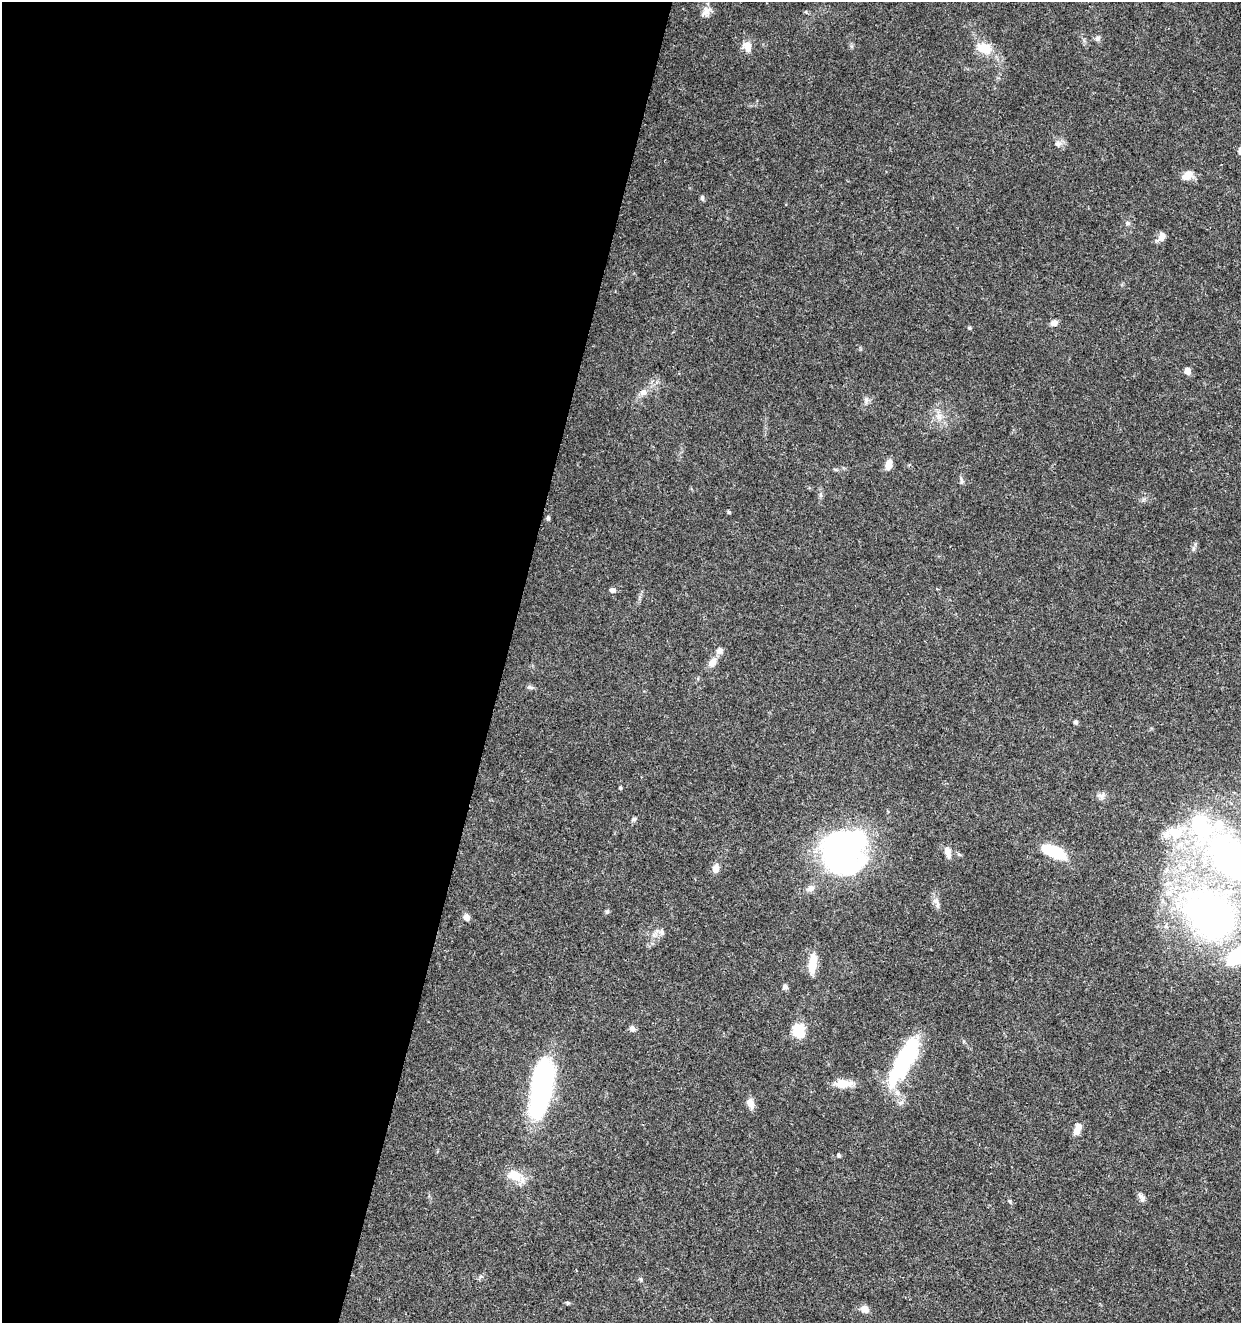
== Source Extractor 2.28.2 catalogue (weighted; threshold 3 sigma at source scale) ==
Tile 5 of 4 x 4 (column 1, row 2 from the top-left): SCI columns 283-1521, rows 2645-3965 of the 5462 x 5297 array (HDU 1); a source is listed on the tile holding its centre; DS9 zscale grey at full resolution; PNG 1243 x 1325 px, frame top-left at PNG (2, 2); no overlay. Shown black and unused: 41% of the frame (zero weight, under 3 of 5 exposures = <1% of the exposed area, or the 3 px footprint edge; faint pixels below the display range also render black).
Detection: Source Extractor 2.28.2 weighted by HDU 2 'WHT'; one run over the whole footprint, this tile lists its part. Background 0.0333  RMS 0.0025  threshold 0.0112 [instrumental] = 3 sigma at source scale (4.5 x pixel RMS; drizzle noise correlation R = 1.50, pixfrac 1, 0.0396/0.0396 arcsec/px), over >= 5 px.
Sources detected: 64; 2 inside a brighter object's white glare — not listed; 5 inside a brighter listed object's ellipse — not listed separately; the other 57 listed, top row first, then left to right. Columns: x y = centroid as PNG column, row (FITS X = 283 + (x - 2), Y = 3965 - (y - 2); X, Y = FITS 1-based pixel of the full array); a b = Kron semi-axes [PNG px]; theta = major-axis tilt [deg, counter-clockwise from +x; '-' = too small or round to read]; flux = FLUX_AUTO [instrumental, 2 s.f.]
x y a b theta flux
706 11 14 11 53 1.7
1098 38 7 6 - 0.67
747 46 13 10 -72 2.4
985 48 21 13 -16 4.8
1058 144 9 8 - 1.1
1188 175 13 9 37 2.4
702 198 8 5 81 0.48
1127 223 7 5 -21 0.49
1162 236 11 8 72 1.6
1054 323 8 6 15 1.3
969 328 5 4 - 0.33
1187 371 5 5 - 2.2
643 392 9 8 - 1.4
866 400 9 3 85 0.56
939 416 10 8 -76 1.6
888 465 11 6 75 2.5
961 480 11 4 -85 0.59
729 512 5 4 - 0.32
548 518 5 4 - 0.51
612 590 7 6 - 0.63
720 651 8 8 - 1.1
712 662 12 8 58 2.2
529 687 5 5 - 0.45
1075 722 5 4 - 0.66
620 788 5 4 - 0.33
1101 795 11 5 11 0.88
634 819 7 6 - 0.53
1175 833 25 14 -10 6.6
843 852 43 41 71 74
948 852 13 7 -76 1.8
1054 852 25 11 -23 11
959 854 6 4 -19 0.36
1231 858 67 36 -47 76
715 869 9 7 74 1.8
810 888 12 8 24 1.2
938 905 9 4 89 0.72
607 911 6 5 - 0.42
1210 914 55 41 -46 110
466 917 8 7 - 1.2
662 932 10 7 -77 1
813 963 23 9 82 4.3
785 987 6 6 - 0.74
632 1028 8 6 -40 0.8
799 1030 9 8 - 10
904 1061 61 18 61 24
843 1084 21 9 0 3.8
543 1093 58 21 69 36
750 1103 13 8 -68 1.7
1076 1131 9 7 60 1.8
839 1156 5 4 - 0.44
514 1175 20 13 -24 4.5
1141 1198 14 6 -62 0.92
1010 1201 7 4 -81 0.37
481 1276 7 4 19 0.43
641 1279 6 4 -71 0.34
568 1303 6 5 - 0.33
864 1309 9 8 - 1.8
Isophote crosses this tile's border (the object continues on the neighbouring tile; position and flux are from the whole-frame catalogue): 1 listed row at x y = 1231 858